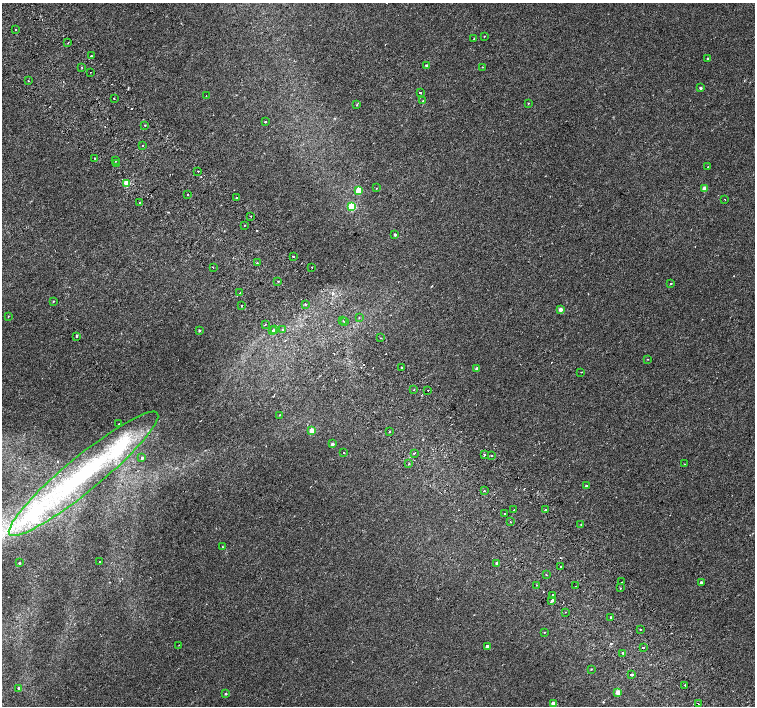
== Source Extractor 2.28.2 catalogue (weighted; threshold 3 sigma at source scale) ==
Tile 11 of 4 x 4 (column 3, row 3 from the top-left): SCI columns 3063-4568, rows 1672-3079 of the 6118 x 6093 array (HDU 1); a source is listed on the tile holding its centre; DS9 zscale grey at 2 x 2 block average (1 PNG px = mean of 2 x 2 image px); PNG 757 x 708 px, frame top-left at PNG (2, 3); each listed source drawn as its Kron ellipse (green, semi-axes under 4 px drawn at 4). Shown black and unused: <1% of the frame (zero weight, under 2 of 3 exposures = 3% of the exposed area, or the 3 px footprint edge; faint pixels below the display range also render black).
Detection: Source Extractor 2.28.2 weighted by HDU 2 'WHT'; one run over the whole footprint, this tile lists its part. Background 0.00139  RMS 0.0023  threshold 0.0105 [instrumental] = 3 sigma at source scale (4.5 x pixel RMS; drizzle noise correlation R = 1.50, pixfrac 1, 0.0396/0.0396 arcsec/px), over >= 5 px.
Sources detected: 126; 1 inside a brighter object's white glare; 5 cosmic-ray / hot-pixel residue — neither listed nor drawn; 5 inside a brighter listed object's ellipse — not listed separately; the other 115 listed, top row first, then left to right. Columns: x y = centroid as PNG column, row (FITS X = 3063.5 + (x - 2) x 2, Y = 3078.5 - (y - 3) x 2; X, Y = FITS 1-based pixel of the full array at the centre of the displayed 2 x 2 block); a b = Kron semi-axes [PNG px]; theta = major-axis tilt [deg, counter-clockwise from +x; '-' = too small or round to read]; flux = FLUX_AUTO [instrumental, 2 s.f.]
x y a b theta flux
15 29 2 2 - 1.1
484 36 2 2 - 0.3
474 39 2 2 - 0.34
68 43 2 2 - 0.2
91 56 2 2 - 1.4
708 59 2 2 - 0.65
426 65 2 2 - 0.64
82 67 2 2 - 0.33
482 67 3 2 - 0.22
90 72 2 2 - 0.21
28 81 2 2 - 0.34
700 88 3 2 - 0.9
420 93 2 2 - 1.5
206 96 2 2 - 0.44
114 99 2 2 - 2.2
423 101 2 2 - 0.44
528 103 2 2 - 0.48
357 105 3 2 - 0.34
265 122 2 2 - 1.6
145 125 2 2 - 1
143 146 2 2 - 0.8
95 158 2 2 - 0.73
116 161 2 2 - 0.27
116 163 2 2 - 0.35
707 167 3 2 - 0.41
198 171 2 2 - 0.27
127 183 3 3 - 15
377 188 2 2 - 0.25
704 189 3 2 - 6.2
358 190 3 3 - 12
188 195 2 2 - 2.1
236 198 2 2 - 1.3
725 199 2 2 - 0.22
140 203 2 2 - 1.2
352 207 3 3 - 24
251 216 2 2 - 2.2
244 225 2 2 - 0.45
395 235 3 3 - 1.1
293 257 2 2 - 0.85
257 263 2 2 - 0.94
213 267 2 2 - 0.35
312 267 2 2 - 0.28
278 281 2 2 - 0.97
671 283 2 2 - 0.78
240 293 2 2 - 0.97
53 301 2 2 - 0.32
305 304 2 2 - 1
242 305 2 2 - 0.31
560 310 2 2 - 3.3
8 316 2 2 - 0.24
359 318 2 2 - 1.1
343 320 2 2 - 0.43
345 322 2 2 - 7.6
265 324 2 2 - 0.4
283 329 2 2 - 1.1
199 330 3 2 - 0.59
273 330 2 2 - 4
275 330 2 2 - 2.8
76 336 2 2 - 1.8
381 338 2 2 - 0.61
648 359 2 2 - 0.2
401 368 2 2 - 1.8
477 369 3 2 - 3
581 372 2 2 - 0.46
414 389 2 2 - 0.45
428 390 2 2 - 0.36
279 415 2 2 - 0.28
119 424 2 2 - 0.57
312 431 3 3 - 11
390 431 2 2 - 2.3
332 444 2 2 - 1.6
344 453 2 2 - 1.5
414 453 3 2 - 0.35
484 455 2 2 - 5.3
492 455 2 2 - 0.6
142 458 2 2 - 1.1
409 464 2 2 - 0.36
685 464 2 2 - 0.24
83 474 96 17 39 96
586 486 3 2 - 0.49
484 491 2 2 - 0.99
514 510 2 2 - 0.35
546 510 2 2 - 0.76
504 513 2 2 - 1.4
510 522 2 2 - 0.26
581 524 2 2 - 0.32
222 547 2 2 - 0.26
99 562 2 2 - 2.2
19 563 2 2 - 2.3
497 563 2 2 - 1.7
561 567 2 2 - 1.2
546 574 2 2 - 0.25
622 582 2 2 - 0.23
701 582 3 3 - 1.1
537 585 2 2 - 1.2
576 586 2 2 - 0.23
620 588 2 2 - 0.69
552 595 2 2 - 11
552 601 3 2 - 57
565 612 2 2 - 0.28
611 617 2 2 - 0.92
640 629 2 2 - 0.35
544 633 2 2 - 0.21
179 645 2 2 - 0.17
487 646 2 2 - 1.2
643 647 2 2 - 1.4
623 653 2 2 - 7.4
591 669 3 2 - 0.29
632 674 3 2 - 1.3
685 685 2 2 - 1.2
18 688 2 2 - 0.83
618 692 3 2 - 6.6
226 694 3 3 - 0.51
553 703 3 2 - 3.6
698 704 2 2 - 0.86
Diffuse or blended objects may show on this block-average render without a row.